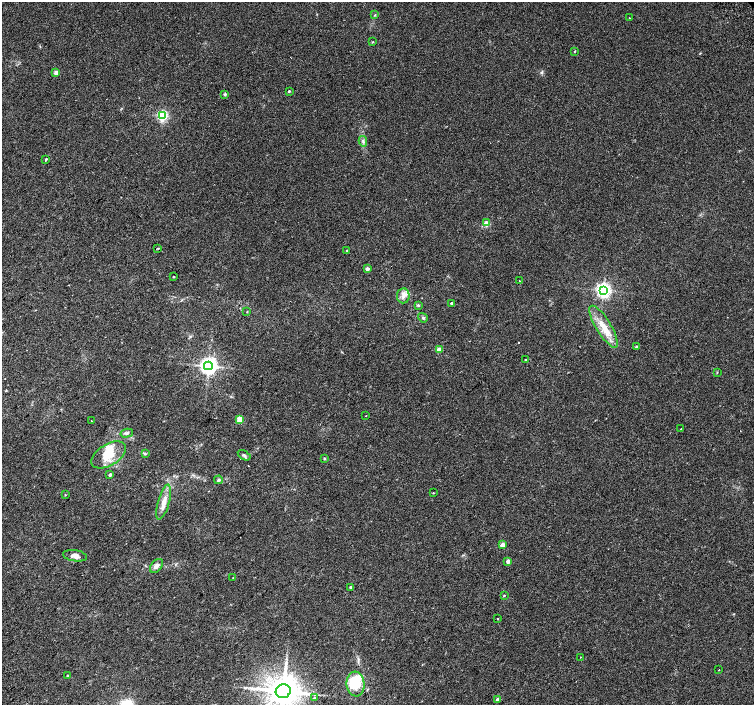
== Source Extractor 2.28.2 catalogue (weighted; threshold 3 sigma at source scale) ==
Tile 7 of 4 x 4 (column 3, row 2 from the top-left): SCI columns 3058-4561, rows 3063-4468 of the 6109 x 6061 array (HDU 1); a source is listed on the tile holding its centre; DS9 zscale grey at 2 x 2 block average (1 PNG px = mean of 2 x 2 image px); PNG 756 x 707 px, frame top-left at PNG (2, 2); each listed source drawn as its Kron ellipse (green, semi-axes under 4 px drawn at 4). Shown black and unused: <1% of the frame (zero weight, under 2 of 3 exposures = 3% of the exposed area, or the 3 px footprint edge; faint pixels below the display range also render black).
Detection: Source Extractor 2.28.2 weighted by HDU 2 'WHT'; one run over the whole footprint, this tile lists its part. Background 0.1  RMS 0.0088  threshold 0.0396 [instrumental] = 3 sigma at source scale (4.5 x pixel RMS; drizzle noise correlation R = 1.50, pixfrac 1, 0.0396/0.0396 arcsec/px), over >= 5 px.
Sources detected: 60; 1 inside a brighter object's white glare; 1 cosmic-ray / hot-pixel residue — neither listed nor drawn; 1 inside a brighter listed object's ellipse — not listed separately; the other 57 listed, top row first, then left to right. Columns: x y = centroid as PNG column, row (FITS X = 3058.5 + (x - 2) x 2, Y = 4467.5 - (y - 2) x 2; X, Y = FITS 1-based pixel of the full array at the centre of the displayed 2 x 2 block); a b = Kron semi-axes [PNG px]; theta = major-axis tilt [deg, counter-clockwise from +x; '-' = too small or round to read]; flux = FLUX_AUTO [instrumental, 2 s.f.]
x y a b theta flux
375 15 4 2 - 1.6
629 18 2 2 - 1
373 42 3 2 - 1.1
575 51 3 2 - 1.2
56 72 2 2 - 19
289 91 2 2 - 3.2
225 94 4 3 - 3
162 116 3 3 - 300
363 141 5 2 - 2.9
46 159 3 2 - 2.7
486 223 3 2 - 28
158 248 3 2 - 3.1
347 250 2 2 - 1.4
367 269 3 2 - 14
174 277 2 2 - 1.5
520 281 2 2 - 2
603 290 4 4 - 670
403 296 7 6 - 11
451 303 3 2 - 3.9
418 305 4 3 - 2.4
247 312 2 2 - 1.1
423 318 5 2 - 2
604 327 24 7 -58 35
637 347 2 2 - 5.9
439 350 3 2 - 34
525 360 2 2 - 1.1
208 366 4 4 - 1000
717 372 3 2 - 1.3
366 416 2 2 - 1.4
240 419 3 3 - 46
91 421 2 2 - 3.3
681 429 2 2 - 2.3
127 433 6 4 13 4.9
145 454 4 2 - 2.2
108 455 19 10 32 40
244 455 7 4 -31 4.2
324 458 3 3 - 1.6
110 475 2 2 - 8.9
218 480 4 3 - 3.1
433 493 2 2 - 1.2
65 495 3 2 - 1.2
164 502 18 5 74 18
502 545 2 2 - 22
75 556 12 5 -8 12
508 561 2 2 - 15
157 566 8 5 49 9.3
233 577 2 2 - 0.63
351 587 2 2 - 10
504 595 3 2 - 1.6
498 618 2 2 - 0.96
580 657 2 2 - 1.1
719 670 2 2 - 2
68 676 4 2 - 1.4
356 684 12 9 -83 76
283 691 7 7 - 5200
314 698 3 2 - 1.6
497 699 2 2 - 8.1
Isophote crosses this tile's border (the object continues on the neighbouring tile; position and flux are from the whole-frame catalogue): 1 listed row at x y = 283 691
Diffuse or blended objects may show on this block-average render without a row.